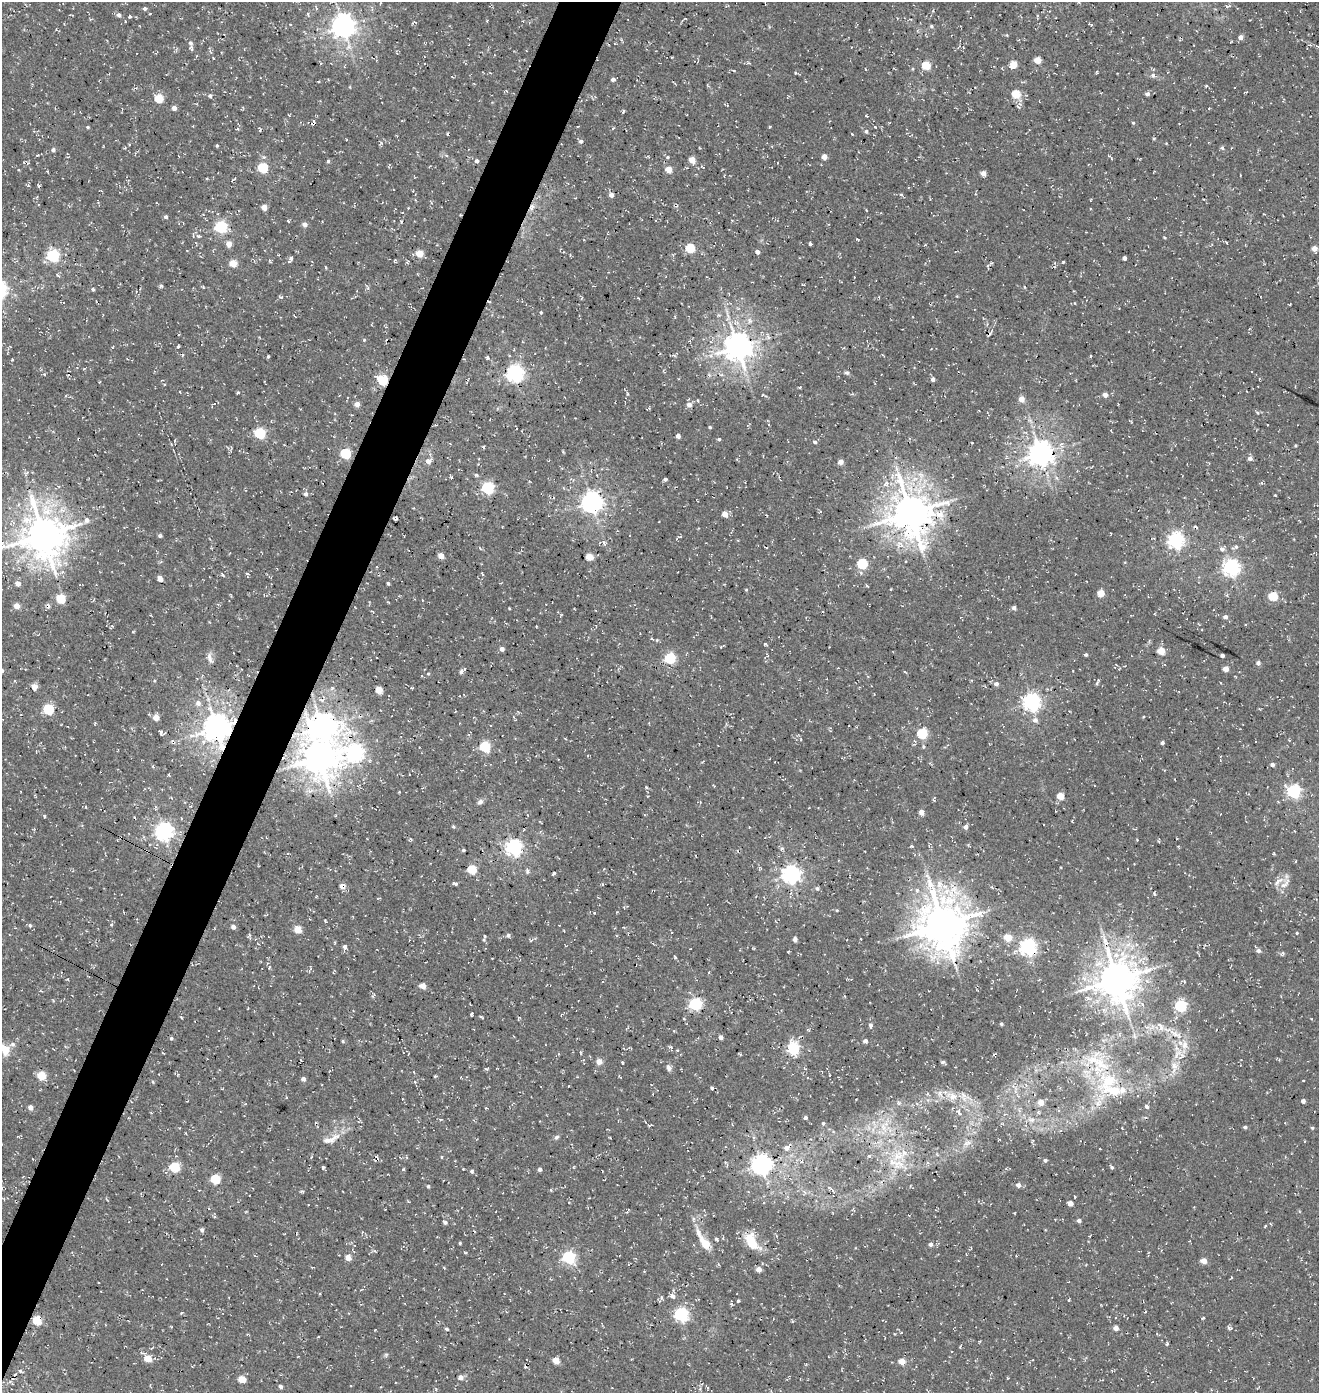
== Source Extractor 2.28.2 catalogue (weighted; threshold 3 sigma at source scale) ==
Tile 7 of 4 x 4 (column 3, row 2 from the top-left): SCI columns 2968-4284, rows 2903-4293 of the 5867 x 5812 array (HDU 1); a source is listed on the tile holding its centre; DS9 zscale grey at full resolution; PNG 1321 x 1395 px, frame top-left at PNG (2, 2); no overlay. Shown black and unused: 4% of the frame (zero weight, under 3 of 4 exposures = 8% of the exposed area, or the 3 px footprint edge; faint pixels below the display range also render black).
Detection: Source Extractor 2.28.2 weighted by HDU 2 'WHT'; one run over the whole footprint, this tile lists its part. Background 0.00286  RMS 0.0023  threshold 0.0102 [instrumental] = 3 sigma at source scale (4.5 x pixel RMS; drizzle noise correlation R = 1.50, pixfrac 1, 0.0396/0.0396 arcsec/px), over >= 5 px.
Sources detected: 368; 7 cosmic-ray / hot-pixel residue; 1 long thin detection or spike segment (spike, bleed or trail) — not listed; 12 inside a brighter listed object's ellipse — not listed separately; the other 348 listed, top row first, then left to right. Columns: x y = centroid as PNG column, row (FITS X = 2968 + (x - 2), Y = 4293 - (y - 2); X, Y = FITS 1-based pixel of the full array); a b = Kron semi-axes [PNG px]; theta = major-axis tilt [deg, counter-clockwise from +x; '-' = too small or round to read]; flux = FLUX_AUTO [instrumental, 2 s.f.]
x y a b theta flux
1228 6 7 4 8 0.46
145 8 4 4 - 0.45
119 15 5 5 - 0.66
129 16 4 3 - 0.32
1090 24 5 2 - 0.37
343 26 7 7 - 210
932 26 5 4 - 0.34
1240 37 6 5 - 0.87
191 43 8 5 -72 0.77
213 58 3 2 - 0.16
1038 60 5 4 - 3.8
749 63 4 4 - 0.27
1014 64 5 5 - 3.8
926 65 5 5 - 7
1153 75 6 5 - 0.54
613 79 4 4 - 0.68
1206 86 4 3 - 0.22
1016 94 5 5 - 5.7
1147 94 5 4 - 0.61
210 96 5 5 - 0.48
159 99 5 5 - 6.2
1018 107 7 3 -45 0.3
174 108 4 4 - 1.1
1209 108 3 2 - 0.21
623 111 5 3 - 0.24
1133 123 4 4 - 0.29
88 127 4 3 - 0.28
613 128 4 3 - 0.25
866 131 5 5 - 0.46
447 134 4 3 - 0.27
581 141 5 4 - 0.55
1166 143 4 2 - 0.15
129 144 4 2 - 0.15
217 146 4 3 - 0.27
1222 148 5 4 - 0.49
53 150 5 4 - 0.6
667 157 4 4 - 0.27
824 157 4 4 - 1.5
692 160 5 4 - 3.1
328 161 4 4 - 0.35
477 161 5 5 - 0.56
28 163 4 4 - 0.25
263 168 5 5 - 14
668 169 5 4 - 3.3
983 173 4 4 - 1.4
233 180 7 3 39 0.32
901 194 5 3 - 0.28
611 195 5 5 - 0.79
264 207 4 4 - 2.1
532 207 11 6 77 1
866 210 3 2 - 0.16
166 217 4 4 - 0.61
288 221 5 3 - 0.25
305 224 6 5 - 0.82
221 227 6 5 - 31
199 236 7 4 -1 0.41
858 240 3 2 - 0.23
1227 243 3 2 - 0.16
229 244 6 5 - 1.8
810 244 4 3 - 0.44
690 248 5 5 - 11
1314 248 5 4 - 1.8
757 252 4 4 - 0.86
419 253 5 5 - 4.2
570 255 3 3 - 0.17
53 256 6 5 - 33
1124 258 4 4 - 0.8
291 259 9 4 71 0.5
395 260 5 3 - 0.24
1063 262 3 2 - 0.22
233 263 5 5 - 4.6
1055 263 4 3 - 0.24
991 264 8 3 45 0.34
57 275 9 2 -41 0.26
161 285 5 4 - 0.41
203 287 4 3 - 0.23
1024 287 4 3 - 0.19
93 289 4 4 - 0.4
281 297 6 4 -14 0.38
1075 303 3 2 - 0.2
541 312 4 3 - 0.22
719 315 5 3 - 0.29
364 340 4 4 - 0.21
178 346 4 2 - 0.32
113 347 5 3 - 0.19
738 347 8 8 - 330
268 356 4 3 - 0.28
487 358 5 5 - 0.38
12 359 2 2 - 0.25
515 373 6 6 - 83
847 373 6 5 - 0.42
44 374 4 3 - 0.23
933 379 5 4 - 0.62
382 380 5 5 - 19
180 392 3 2 - 0.13
238 392 4 4 - 0.28
764 395 9 3 -22 0.34
1105 395 4 4 - 1.4
1021 399 5 5 - 2
698 401 4 2 - 0.21
214 404 3 2 - 0.13
357 404 5 5 - 1.5
689 404 5 5 - 1.4
1257 412 6 3 -21 0.29
710 427 3 3 - 0.32
260 433 6 5 - 19
678 436 4 4 - 1.2
719 439 4 3 - 0.39
815 442 4 3 - 0.43
972 443 4 2 - 0.14
1295 445 3 3 - 0.22
483 447 3 3 - 0.38
563 452 4 3 - 0.25
346 453 5 5 - 17
1040 453 8 7 - 250
1250 459 7 4 -2 0.52
428 461 7 6 - 1.1
840 462 5 5 - 1.3
478 464 3 3 - 0.15
897 469 9 4 -71 0.65
26 473 9 3 59 0.38
476 475 6 4 -27 0.38
1057 478 6 4 -69 0.43
665 479 4 3 - 0.5
886 483 11 6 49 1.3
1262 483 6 4 -87 0.3
488 488 5 5 - 33
305 494 5 5 - 0.57
592 502 7 7 - 150
910 513 13 11 -62 660
725 514 5 4 - 2.3
939 515 16 11 -40 2.5
396 519 6 2 45 0.25
87 520 7 6 - 0.86
43 535 13 12 - 640
160 536 4 4 - 0.45
1175 540 6 6 - 69
1235 547 9 6 23 0.57
1222 549 7 6 - 0.8
441 556 4 4 - 2.7
589 557 5 4 - 4.9
862 564 5 5 - 17
1231 567 6 6 - 78
223 575 5 3 - 0.29
160 579 5 4 - 2.5
18 583 5 5 - 1.4
388 583 3 3 - 0.36
746 590 4 4 - 0.21
1101 593 5 4 - 3.8
1273 596 5 5 - 9.3
61 599 5 5 - 9.8
17 606 5 5 - 2.2
509 608 3 2 - 0.18
1014 608 5 4 - 0.66
1225 617 5 4 - 0.75
536 626 3 2 - 0.18
133 632 3 3 - 0.17
657 640 5 5 - 0.33
765 644 4 3 - 0.22
721 647 5 3 - 0.21
502 649 5 4 - 0.93
1161 651 5 4 - 4.5
1086 655 3 3 - 0.42
1222 655 4 3 - 0.65
209 658 14 6 -82 1.1
670 658 5 5 - 22
1258 663 5 5 - 0.64
1226 669 4 4 - 1.8
461 672 7 4 81 0.66
428 673 4 3 - 0.22
1097 682 9 3 65 0.35
1221 683 3 2 - 0.15
996 684 6 5 - 0.79
34 687 5 4 - 2.6
332 688 6 5 - 0.46
412 688 5 3 - 0.22
379 690 5 4 - 4.3
1031 702 6 6 - 84
198 703 6 6 - 0.98
49 709 5 5 - 18
156 718 4 4 - 3.1
1035 720 7 6 - 0.92
322 727 11 9 -3 240
216 728 8 8 - 350
161 733 5 3 - 0.58
922 733 5 5 - 15
915 741 5 3 - 0.28
1162 743 4 3 - 0.5
485 747 5 5 - 20
923 747 5 5 - 0.34
355 753 11 10 - 72
319 757 11 10 - 510
1272 765 4 4 - 0.83
153 766 4 3 - 0.28
168 775 3 3 - 0.24
1294 791 6 6 - 44
399 792 3 2 - 0.19
1060 796 4 4 - 4.3
934 800 5 3 - 0.3
480 802 8 6 35 0.67
85 807 4 2 - 0.19
921 812 4 4 - 1.8
44 816 6 3 -47 0.27
134 817 3 2 - 0.24
453 826 4 3 - 0.31
965 827 5 5 - 0.89
164 831 7 6 - 94
411 839 5 4 - 0.27
1137 840 4 2 - 0.19
911 846 5 3 - 0.21
513 847 6 6 - 78
782 848 5 5 - 0.42
463 850 3 3 - 0.34
472 869 5 5 - 10
527 871 7 4 -89 0.53
554 873 4 3 - 0.35
790 874 7 6 - 96
930 883 18 10 -84 3.5
455 884 7 4 -25 0.39
939 884 12 9 -79 2.2
1285 884 19 7 45 1.6
342 886 5 5 - 1.5
817 888 5 5 - 0.54
1154 894 6 3 -67 0.29
837 910 4 3 - 0.19
595 913 3 3 - 0.5
325 921 4 2 - 0.31
943 924 14 13 - 790
30 925 6 4 -68 0.38
111 925 5 3 - 0.22
233 927 5 4 - 0.78
298 929 5 4 - 4.8
1297 933 3 3 - 0.24
508 935 5 4 - 0.56
1008 937 5 5 - 4.9
484 938 9 3 79 0.39
795 939 4 4 - 1.1
861 939 3 2 - 0.15
335 942 5 3 - 0.19
345 947 7 5 90 0.84
1028 947 6 6 - 76
1258 951 6 5 - 0.73
675 957 5 3 - 0.31
269 967 5 3 - 0.22
1117 979 11 11 - 650
423 986 5 4 - 2.4
695 1004 6 5 - 35
1181 1006 6 5 - 29
471 1014 4 3 - 0.43
480 1016 5 3 - 0.26
181 1017 5 3 - 0.22
518 1018 6 2 77 0.2
1001 1024 3 3 - 0.33
871 1025 5 4 - 0.51
1176 1034 22 7 -26 2.7
721 1037 4 4 - 0.91
171 1038 5 4 - 0.33
343 1041 4 4 - 0.33
865 1041 4 4 - 0.89
793 1048 6 5 - 32
5 1049 15 10 -61 3.3
740 1054 3 2 - 0.32
599 1061 7 7 - 1
622 1062 4 3 - 0.22
943 1062 4 4 - 0.5
1174 1067 17 10 88 2.7
668 1068 9 6 -69 0.76
487 1069 5 3 - 0.29
41 1075 5 5 - 8.1
829 1075 3 3 - 0.22
435 1076 5 3 - 0.2
303 1079 4 4 - 0.78
1108 1081 29 28 - 15
153 1082 5 3 - 0.24
712 1088 3 3 - 0.38
953 1096 13 10 -1 2.7
1303 1101 4 4 - 0.95
1041 1102 6 5 - 2
899 1103 8 5 -57 0.56
30 1107 5 4 - 1.3
1146 1107 5 4 - 0.5
959 1112 9 5 -64 0.83
1038 1112 5 4 - 0.33
805 1118 4 3 - 0.61
1032 1120 8 5 26 0.85
823 1123 4 4 - 0.34
650 1125 6 2 28 0.27
1245 1127 4 3 - 0.49
884 1128 16 5 -67 2
1122 1128 3 2 - 0.19
556 1137 7 5 35 0.49
327 1140 34 8 16 2.4
968 1142 14 7 21 1.5
787 1148 9 6 45 1.6
1100 1149 3 2 - 0.16
869 1156 5 4 - 0.36
441 1157 4 3 - 0.2
1045 1160 4 4 - 0.41
898 1163 19 15 -16 5.1
761 1164 7 7 - 140
175 1167 5 5 - 12
1112 1167 4 4 - 0.4
323 1168 4 3 - 0.59
403 1169 5 3 - 0.25
540 1169 4 4 - 0.74
471 1171 5 5 - 0.45
215 1179 5 5 - 11
1018 1185 6 5 - 0.91
428 1186 4 4 - 0.32
832 1190 8 3 -54 0.51
748 1192 3 3 - 0.22
805 1192 6 4 -69 0.39
408 1201 5 3 - 0.18
1070 1203 5 4 - 1.6
1079 1220 5 4 - 0.63
445 1222 5 5 - 0.46
1265 1226 5 3 - 0.21
202 1230 4 4 - 0.69
716 1239 6 3 -26 0.34
751 1241 23 12 -65 5
460 1243 4 3 - 0.24
705 1243 20 9 -53 3.8
931 1244 5 5 - 0.68
569 1257 6 5 - 35
348 1258 5 5 - 2.3
1204 1261 4 4 - 2.6
759 1269 5 4 - 1.3
1231 1278 5 2 - 0.19
672 1296 6 5 - 0.98
738 1301 3 3 - 0.3
681 1314 6 6 - 45
1203 1318 4 3 - 0.23
37 1320 5 5 - 11
1116 1328 4 4 - 1.6
1229 1328 6 4 -86 0.43
446 1329 4 4 - 0.38
901 1333 4 2 - 0.17
1167 1344 4 3 - 0.38
148 1358 5 4 - 5.1
556 1360 5 4 - 3.3
902 1361 4 4 - 3.3
20 1371 5 4 - 0.37
13 1377 8 4 69 0.76
460 1377 5 4 - 1.5
242 1379 5 4 - 4.6
281 1387 4 4 - 0.69
707 1387 6 3 -46 0.27
436 1390 4 3 - 0.35
Overlapping masked pixels (flux is a lower limit): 14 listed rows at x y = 532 207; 382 380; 1040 453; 910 513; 322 727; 216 728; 355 753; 319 757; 342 886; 943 924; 1117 979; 695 1004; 761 1164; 13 1377
Isophote crosses this tile's border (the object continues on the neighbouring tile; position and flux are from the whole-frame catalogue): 1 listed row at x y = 5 1049